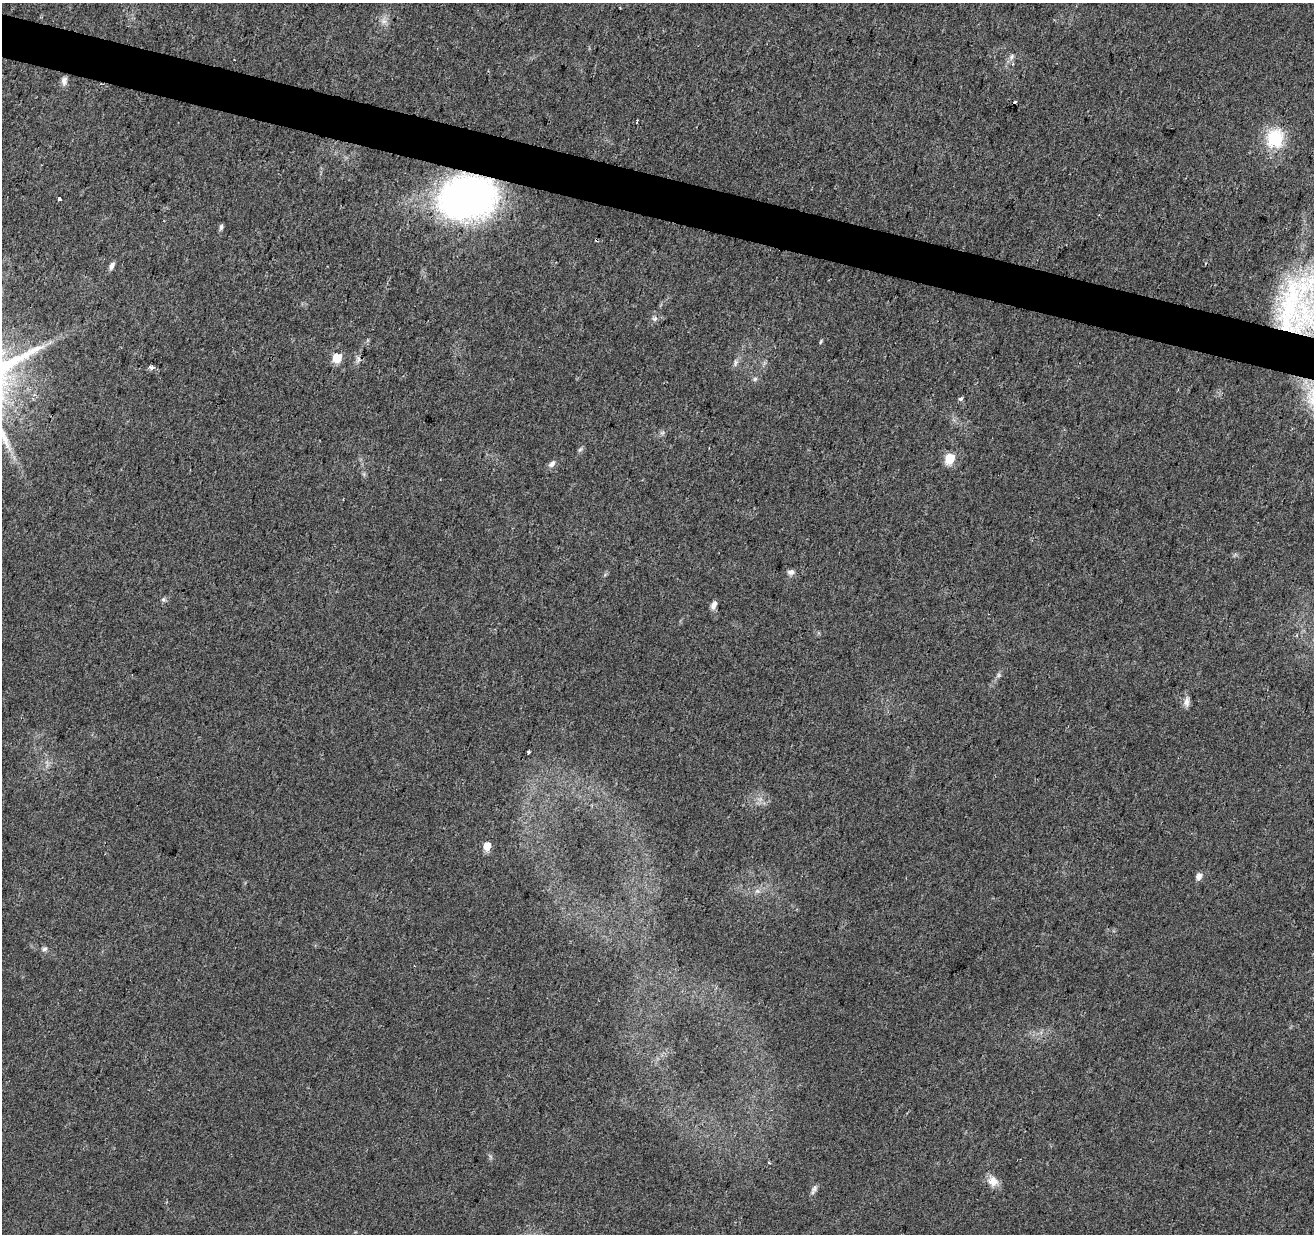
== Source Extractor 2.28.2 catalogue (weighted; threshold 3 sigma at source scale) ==
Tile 11 of 4 x 4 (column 3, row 3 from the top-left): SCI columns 2629-3940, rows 1512-2743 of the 5253 x 5423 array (HDU 1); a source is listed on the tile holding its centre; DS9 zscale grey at full resolution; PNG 1316 x 1236 px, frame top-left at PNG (2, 3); no overlay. Shown black and unused: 3% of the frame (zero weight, under 2 of 3 exposures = <1% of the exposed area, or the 3 px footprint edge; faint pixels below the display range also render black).
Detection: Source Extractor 2.28.2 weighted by HDU 2 'WHT'; one run over the whole footprint, this tile lists its part. Background 0.0431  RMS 0.0057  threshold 0.0255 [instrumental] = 3 sigma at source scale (4.5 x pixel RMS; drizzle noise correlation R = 1.50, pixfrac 1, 0.0396/0.0396 arcsec/px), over >= 5 px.
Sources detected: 37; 2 cosmic-ray / hot-pixel residue — not listed; the other 35 listed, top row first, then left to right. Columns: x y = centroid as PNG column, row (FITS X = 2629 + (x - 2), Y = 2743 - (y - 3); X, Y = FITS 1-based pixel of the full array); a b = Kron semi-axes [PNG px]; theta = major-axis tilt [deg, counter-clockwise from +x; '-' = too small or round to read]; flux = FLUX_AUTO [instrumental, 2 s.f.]
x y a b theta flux
384 21 9 6 -20 2.4
1011 57 8 5 73 1.8
64 81 10 7 84 2.7
1015 102 3 3 - 4
637 122 4 3 - 2.9
1275 138 19 16 64 28
468 198 44 32 12 270
60 199 4 3 - 1.4
221 227 8 5 82 1.4
112 266 9 5 65 2.3
1290 304 91 28 80 76
655 319 8 7 - 1.7
821 342 7 3 80 0.66
337 358 6 5 - 19
358 360 9 5 73 1.7
736 363 10 5 76 1.8
152 367 4 3 - 8.1
755 379 7 5 44 1.1
960 399 4 3 - 2.5
580 449 8 4 37 0.98
949 459 6 5 - 31
552 464 10 6 43 2.4
791 572 9 7 7 2.3
163 600 6 6 - 1.2
714 605 10 6 67 2.8
998 675 7 4 89 1
1187 702 15 7 88 2.9
528 752 3 3 - 1.7
487 846 5 5 - 12
1199 876 6 5 - 3.9
757 891 7 5 -44 1.4
44 949 8 5 12 1.4
769 1163 4 3 - 0.93
993 1181 14 13 - 5.5
814 1189 12 6 54 2
Overlapping masked pixels (flux is a lower limit): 2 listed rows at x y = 468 198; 1290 304